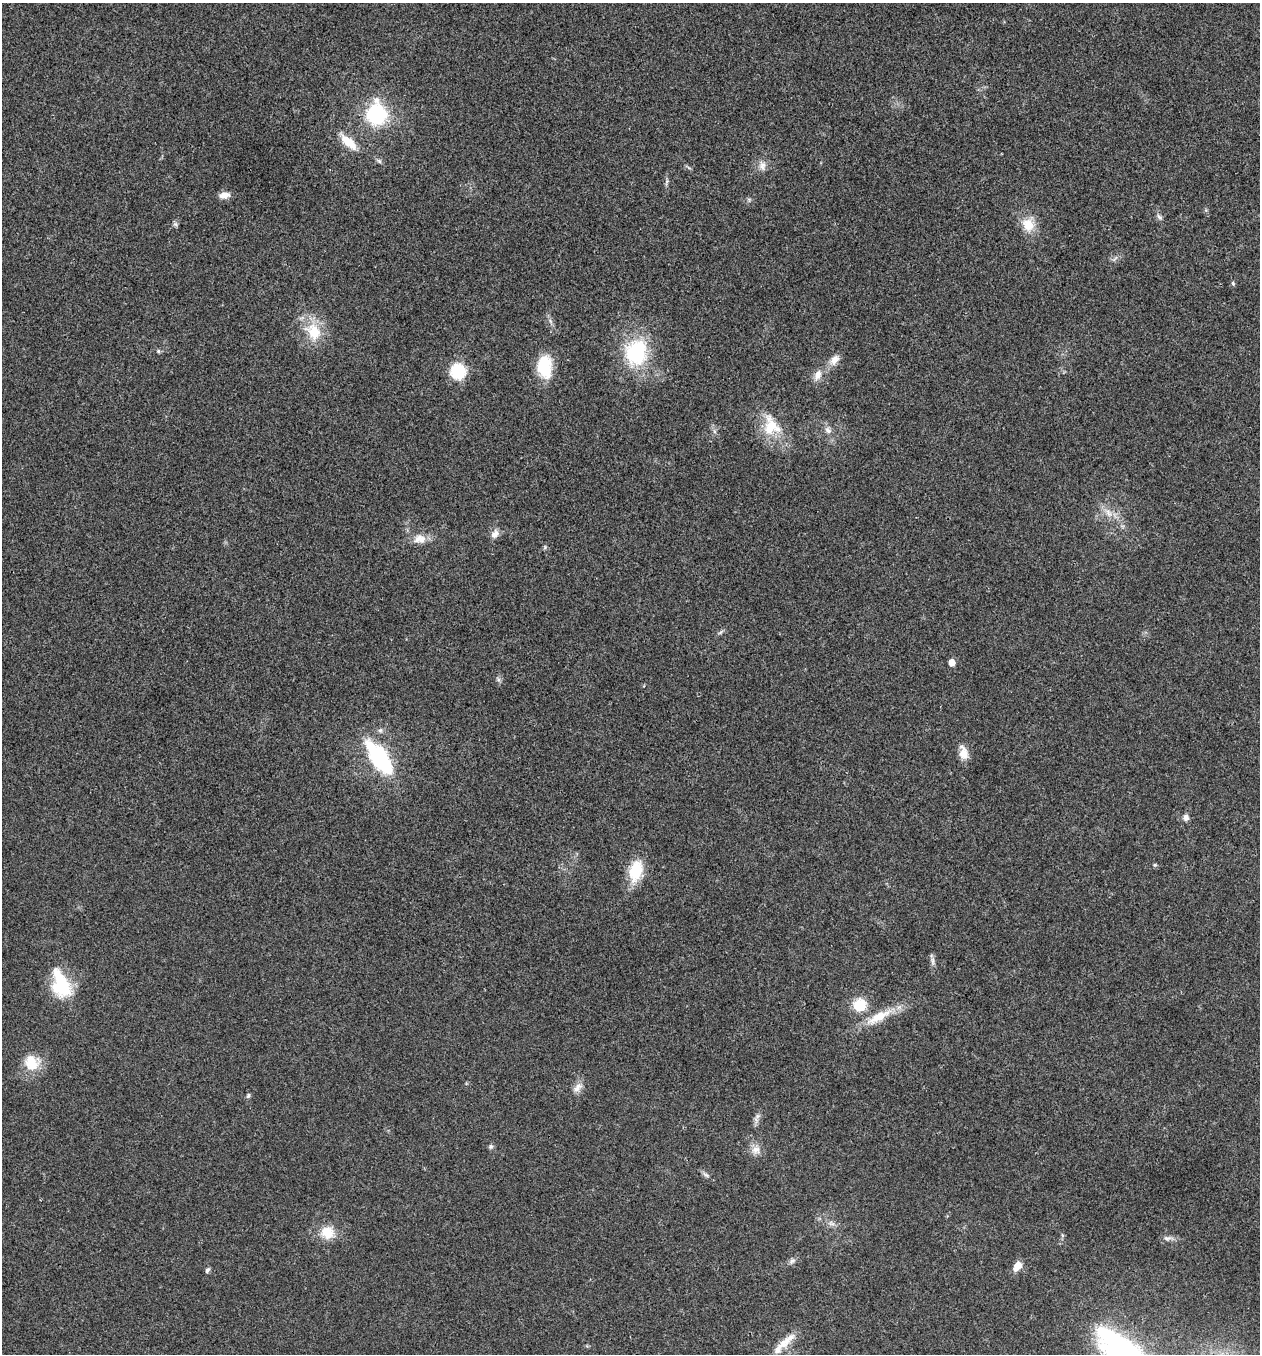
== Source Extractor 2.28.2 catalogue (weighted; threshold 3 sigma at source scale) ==
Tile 6 of 4 x 4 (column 2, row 2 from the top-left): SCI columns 1393-2650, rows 2712-4063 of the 5433 x 5419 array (HDU 1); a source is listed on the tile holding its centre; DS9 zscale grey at full resolution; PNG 1262 x 1356 px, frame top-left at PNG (2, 3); no overlay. Shown black and unused: <1% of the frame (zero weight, under 3 of 4 exposures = <1% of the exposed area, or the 3 px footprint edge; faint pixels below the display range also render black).
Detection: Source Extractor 2.28.2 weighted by HDU 2 'WHT'; one run over the whole footprint, this tile lists its part. Background 0.0239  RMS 0.0041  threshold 0.0183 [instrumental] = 3 sigma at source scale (4.5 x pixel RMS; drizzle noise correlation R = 1.50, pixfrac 1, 0.05/0.05 arcsec/px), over >= 5 px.
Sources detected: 49; all 49 listed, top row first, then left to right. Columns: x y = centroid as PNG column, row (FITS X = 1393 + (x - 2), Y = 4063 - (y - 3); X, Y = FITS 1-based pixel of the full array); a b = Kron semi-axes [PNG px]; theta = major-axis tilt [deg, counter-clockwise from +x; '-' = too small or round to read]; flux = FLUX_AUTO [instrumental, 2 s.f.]
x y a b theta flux
376 114 20 17 89 34
349 142 25 10 -42 7.3
379 161 7 5 -45 0.85
762 166 14 9 88 2.9
667 181 7 4 71 0.74
224 195 13 7 8 3
1159 217 9 5 -45 1.2
175 224 7 6 - 0.92
1028 224 20 17 -85 7.4
1233 283 6 4 -69 0.62
314 332 25 19 -54 13
158 351 5 5 - 0.68
636 352 34 29 79 31
834 360 16 10 52 3.5
544 367 25 17 -86 15
458 371 14 13 - 18
818 375 14 9 67 3.5
771 426 31 23 -69 15
828 430 10 8 -45 2
1108 513 14 7 -52 3.4
495 534 13 9 53 2.5
420 539 18 12 5 4.7
545 547 6 4 49 0.59
720 632 9 3 45 0.77
952 662 5 5 - 4.2
498 679 7 4 -72 0.83
963 753 17 10 -79 4.6
379 758 27 11 -54 59
1186 817 8 8 - 1.7
1155 865 6 4 -43 0.54
636 870 23 14 77 15
933 961 12 4 -90 1.4
61 984 37 20 -69 20
860 1005 15 15 - 9.9
879 1017 41 12 29 11
32 1063 22 20 -51 9.4
577 1087 16 8 49 2.9
248 1095 8 5 63 0.74
756 1120 7 5 -47 1.1
491 1146 7 6 - 0.91
756 1150 12 11 - 3.4
706 1175 12 4 -36 1.2
831 1223 10 6 -7 1.6
327 1232 18 15 -17 8.1
1167 1238 11 7 -3 1.8
792 1261 10 6 19 1.4
1017 1266 12 8 50 4.1
207 1270 7 5 55 0.93
785 1342 34 9 41 6.6